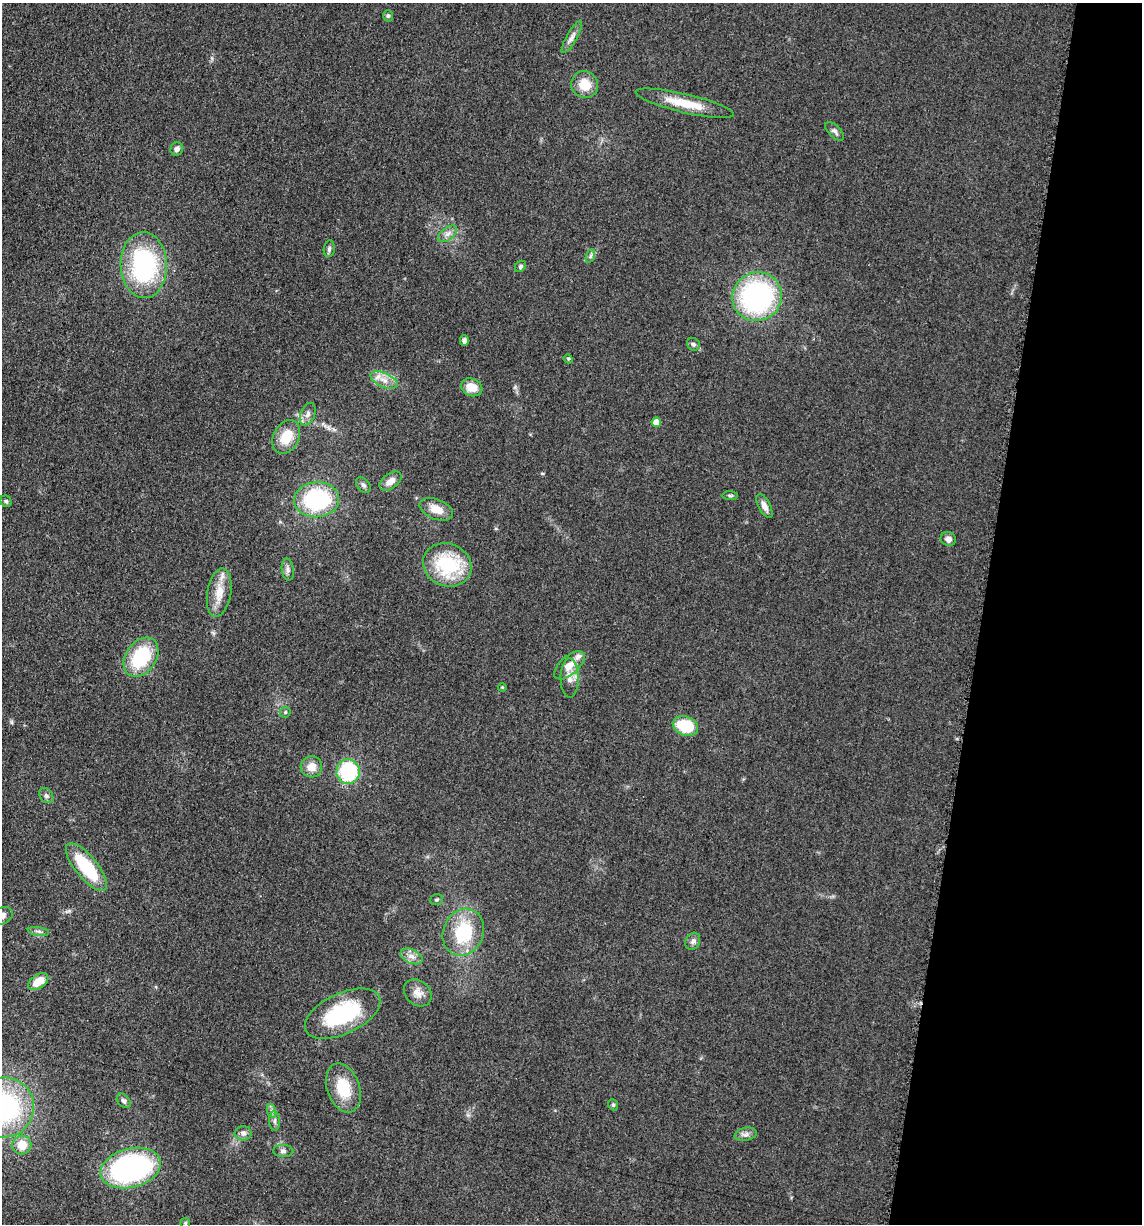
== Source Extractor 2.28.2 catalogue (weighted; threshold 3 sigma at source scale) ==
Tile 8 of 4 x 4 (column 4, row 2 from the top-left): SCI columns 3666-4805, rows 2467-3688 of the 4983 x 4926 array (HDU 1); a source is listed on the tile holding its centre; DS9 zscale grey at full resolution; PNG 1144 x 1226 px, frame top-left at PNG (2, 3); each listed source drawn as its Kron ellipse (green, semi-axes under 4 px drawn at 4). Shown black and unused: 14% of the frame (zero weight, under 3 of 5 exposures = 4% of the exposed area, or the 3 px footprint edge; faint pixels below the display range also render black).
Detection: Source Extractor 2.28.2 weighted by HDU 2 'WHT'; one run over the whole footprint, this tile lists its part. Background 0.0565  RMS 0.0058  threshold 0.026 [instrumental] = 3 sigma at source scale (4.5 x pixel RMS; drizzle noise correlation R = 1.50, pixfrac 1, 0.05/0.05 arcsec/px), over >= 5 px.
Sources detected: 63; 1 inside a brighter listed object's ellipse — not listed separately; the other 62 listed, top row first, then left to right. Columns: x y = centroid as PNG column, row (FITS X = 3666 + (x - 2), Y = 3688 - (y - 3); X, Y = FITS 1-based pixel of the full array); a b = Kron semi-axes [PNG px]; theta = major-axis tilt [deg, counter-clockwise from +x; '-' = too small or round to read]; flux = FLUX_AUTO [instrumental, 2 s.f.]
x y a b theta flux
388 16 6 5 - 0.93
572 37 18 5 60 3
585 84 14 13 - 9.7
685 103 50 9 -13 17
835 131 12 6 -44 2
177 149 6 6 - 2.1
448 234 11 6 38 2.8
329 249 8 5 82 1.4
590 256 7 4 71 1.2
144 265 33 23 -88 77
520 266 6 5 - 1.1
757 297 25 24 - 110
464 341 5 4 - 1.6
693 344 7 6 - 1.4
568 359 4 4 - 0.69
384 380 14 7 -24 5.2
472 387 11 8 -23 8.5
308 414 12 7 68 2.7
656 422 5 5 - 6.9
286 437 18 12 63 14
390 481 12 7 36 4.6
363 485 9 6 -51 1.6
730 496 8 4 -4 0.95
317 500 22 17 4 61
6 501 6 5 - 1.2
764 506 13 6 -62 3.8
436 509 17 10 -21 8.2
948 539 8 7 - 2.7
447 565 25 21 -22 39
288 570 11 6 -84 2.1
219 593 24 12 80 9.9
141 657 21 15 55 35
569 665 18 9 41 7.5
570 678 19 9 -89 5.2
502 687 4 3 - 0.5
285 712 6 5 - 0.88
685 726 13 9 -22 25
311 767 11 10 - 6.3
348 771 12 11 - 46
46 796 8 6 -49 1.6
86 867 29 11 -50 35
437 900 6 5 - 0.96
2 916 12 8 29 5.5
38 931 11 4 -9 1.5
463 932 24 20 66 32
693 941 9 7 63 2.1
412 956 11 7 -23 3.4
38 982 11 7 35 8.9
418 993 15 12 -43 5
343 1014 40 20 25 49
343 1088 25 16 -71 19
124 1101 8 6 -48 1.8
613 1105 6 4 -67 0.96
5 1107 30 29 - 88
272 1111 7 4 -71 1.3
274 1121 9 5 -87 1.8
243 1133 8 7 - 2.3
746 1134 11 6 11 2.4
22 1145 9 9 - 8.8
283 1151 10 6 1 1.8
131 1168 31 19 14 120
185 1223 5 5 - 0.77
Isophote crosses this tile's border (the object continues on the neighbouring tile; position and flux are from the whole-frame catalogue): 2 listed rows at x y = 2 916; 5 1107